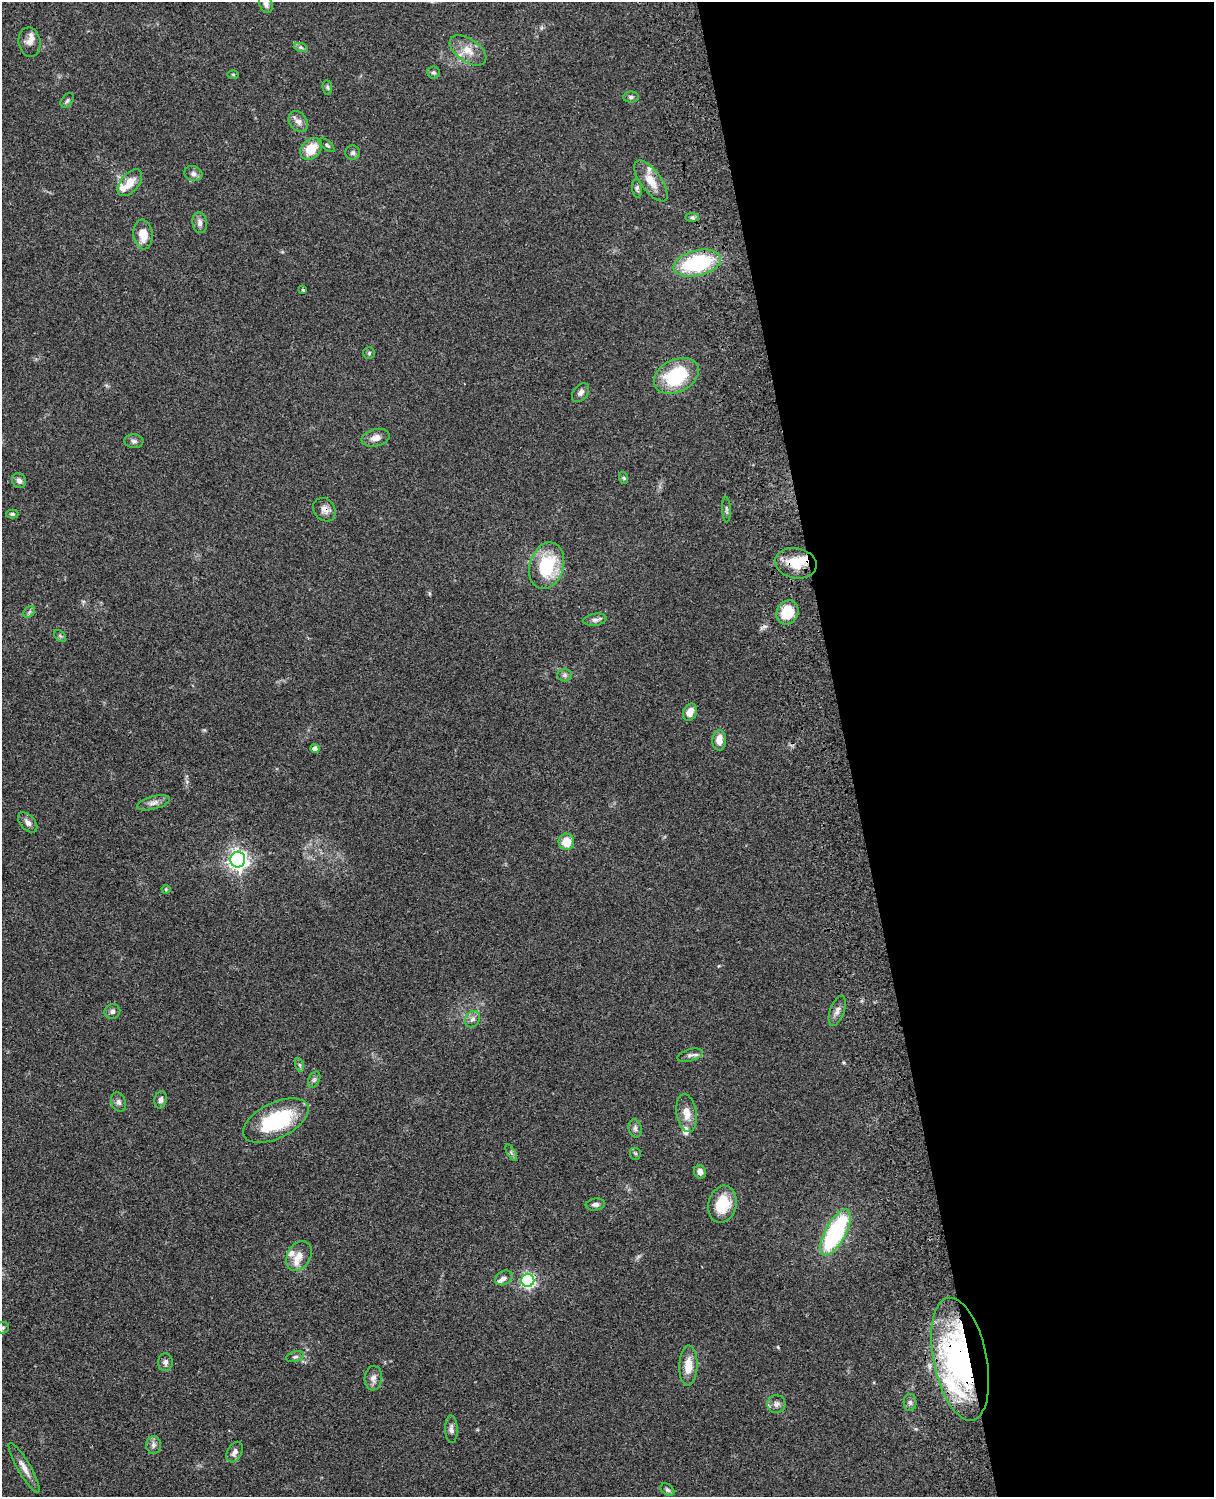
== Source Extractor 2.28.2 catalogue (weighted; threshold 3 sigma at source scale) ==
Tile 8 of 4 x 3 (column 4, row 2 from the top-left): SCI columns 3758-4969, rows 1773-3267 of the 5088 x 4927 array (HDU 1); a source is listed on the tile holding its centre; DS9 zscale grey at full resolution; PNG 1216 x 1499 px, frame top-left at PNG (2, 2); each listed source drawn as its Kron ellipse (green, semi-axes under 4 px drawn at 4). Shown black and unused: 30% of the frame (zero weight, under 3 of 4 exposures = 6% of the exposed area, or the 3 px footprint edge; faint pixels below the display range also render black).
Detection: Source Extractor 2.28.2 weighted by HDU 2 'WHT'; one run over the whole footprint, this tile lists its part. Background 0.0771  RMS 0.0058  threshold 0.0259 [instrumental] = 3 sigma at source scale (4.5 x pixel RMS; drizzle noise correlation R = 1.50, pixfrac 1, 0.05/0.05 arcsec/px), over >= 5 px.
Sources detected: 89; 1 inside a brighter object's white glare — neither listed nor drawn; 8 inside a brighter listed object's ellipse — not listed separately; the other 80 listed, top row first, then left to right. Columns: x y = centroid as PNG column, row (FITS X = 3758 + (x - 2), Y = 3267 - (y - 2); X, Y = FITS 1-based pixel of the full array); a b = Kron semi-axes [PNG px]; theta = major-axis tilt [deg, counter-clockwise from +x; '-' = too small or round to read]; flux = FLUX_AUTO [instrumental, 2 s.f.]
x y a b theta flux
266 4 10 6 -75 2.5
30 42 15 11 -82 3.8
301 48 7 4 -20 1.1
468 50 21 11 -35 8
433 72 6 6 - 1.3
233 74 6 4 -1 0.65
327 87 7 4 -83 0.94
631 97 7 5 -1 1.3
67 100 8 5 50 1.2
298 122 11 8 -53 3.2
327 145 9 4 -40 1.1
311 149 12 9 45 11
353 153 7 7 - 1.4
193 174 9 7 -17 2.3
651 181 24 10 -54 9.6
130 183 16 9 50 7.6
637 188 9 5 -85 1.4
692 217 7 4 -1 1.1
200 223 10 7 -83 2.5
143 234 15 9 -85 7.8
697 263 24 12 13 49
303 290 4 3 - 0.68
369 353 6 6 - 1
676 376 24 16 26 36
581 393 10 7 53 2.2
376 438 14 8 13 4.1
134 441 9 6 -4 1.8
624 478 6 3 -71 0.73
19 481 8 6 -53 2.1
324 510 12 10 -52 3.4
726 510 13 4 -88 1.3
12 514 6 4 -1 0.99
796 563 21 15 -11 15
547 566 24 17 73 31
29 612 6 5 - 1.2
787 612 12 10 57 17
595 620 11 6 9 2
60 636 7 4 -44 1
564 675 7 6 - 1.5
690 712 9 7 66 5.3
719 740 10 7 89 5.5
315 749 5 4 - 2.6
153 803 17 6 15 3.2
28 823 12 7 -48 2.8
566 842 8 7 - 9.3
238 860 8 7 - 310
166 889 4 4 - 0.59
112 1011 8 7 - 1.8
837 1011 16 7 70 3
472 1019 8 7 - 2.3
690 1055 13 6 16 1.9
300 1065 7 4 -70 1
314 1080 8 5 63 1.3
161 1100 9 6 80 2.1
119 1102 10 7 -66 2
686 1113 19 10 -81 6.4
276 1121 35 17 26 44
635 1128 9 6 -77 2
511 1153 9 4 -59 1.1
635 1154 6 5 - 0.95
700 1172 7 6 - 3.1
595 1204 10 6 8 2.2
722 1204 19 14 76 17
835 1233 25 10 61 70
299 1256 16 11 59 5.8
504 1278 9 6 29 2.1
528 1280 6 6 - 130
3 1328 6 5 - 1.1
295 1357 9 5 13 1.4
960 1359 62 26 -78 140
165 1362 9 7 87 2.2
688 1366 20 9 88 9.1
373 1378 12 9 84 3
910 1403 8 6 -87 1.6
776 1404 9 9 - 2.5
451 1429 14 6 -87 2.3
154 1445 9 7 88 2.1
235 1452 11 7 60 2.7
24 1468 28 6 -60 4.9
667 1490 7 5 -38 1.2
Overlapping masked pixels (flux is a lower limit): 3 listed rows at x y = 324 510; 796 563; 960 1359
Isophote crosses this tile's border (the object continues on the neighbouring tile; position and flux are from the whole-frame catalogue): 2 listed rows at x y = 266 4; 3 1328